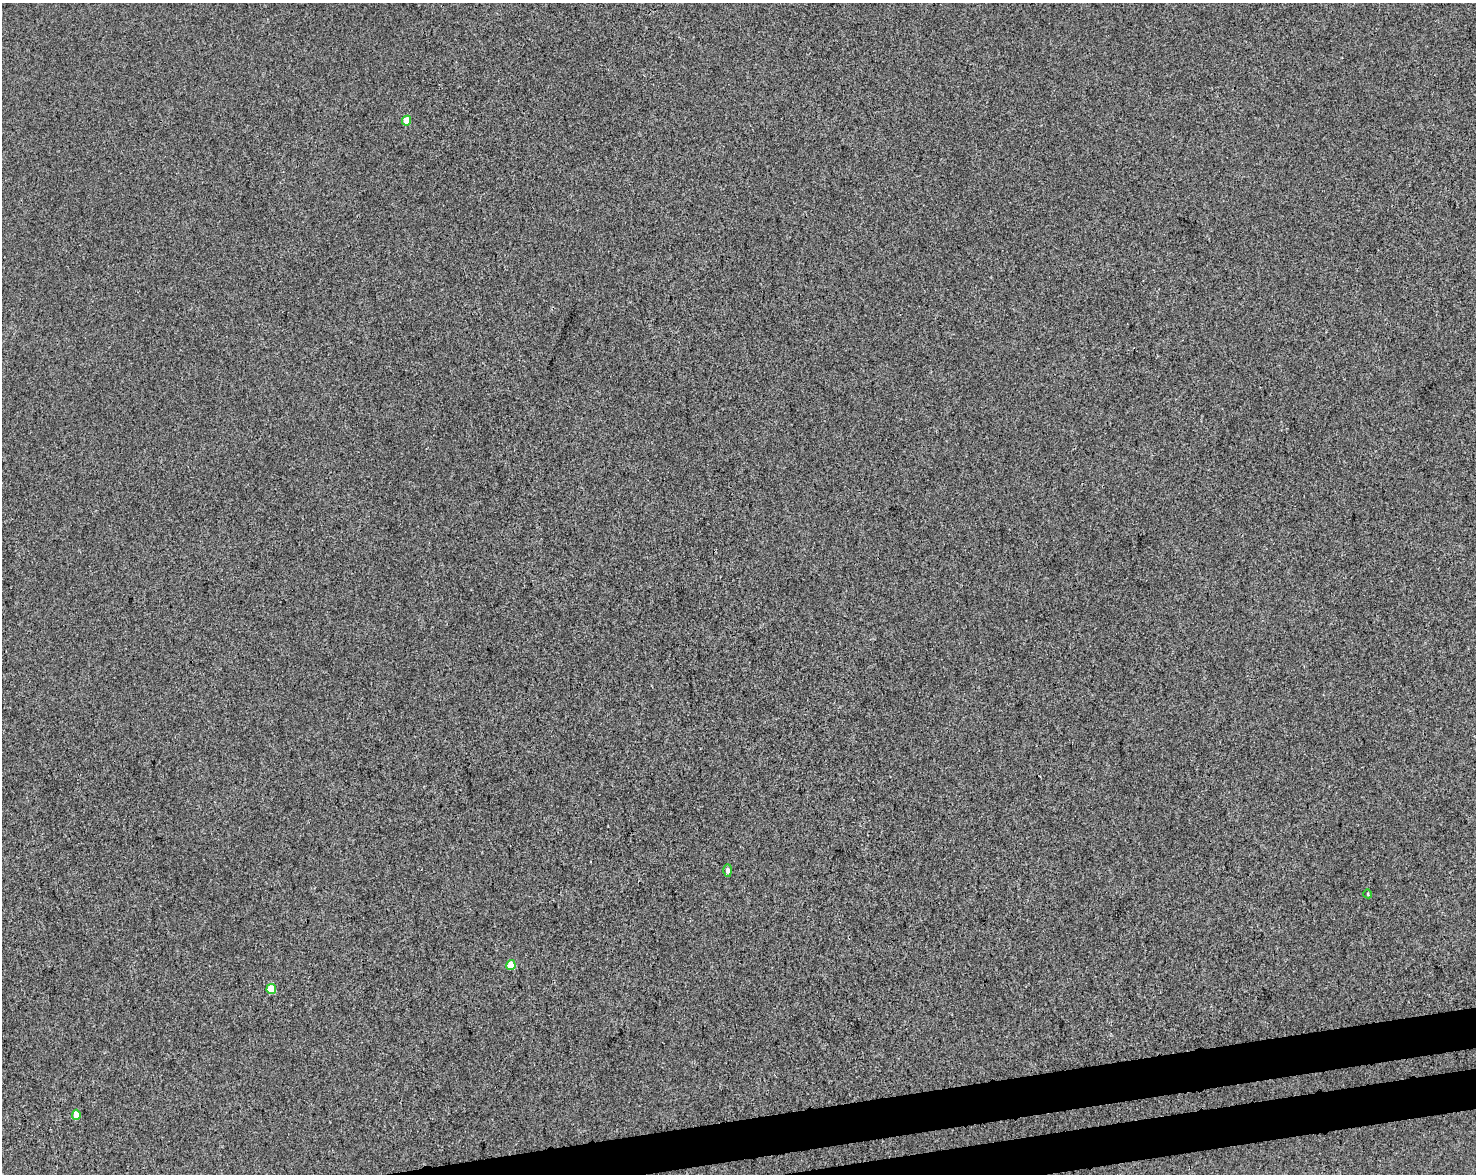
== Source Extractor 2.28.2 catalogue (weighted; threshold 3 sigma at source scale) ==
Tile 5 of 3 x 4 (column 2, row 2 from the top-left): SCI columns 1543-3016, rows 2401-3572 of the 4515 x 4801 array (HDU 1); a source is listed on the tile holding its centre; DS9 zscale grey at full resolution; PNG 1478 x 1176 px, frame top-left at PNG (2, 3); each listed source drawn as its Kron ellipse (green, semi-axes under 4 px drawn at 4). Shown black and unused: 4% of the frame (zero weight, under 3 of 4 exposures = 5% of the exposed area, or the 3 px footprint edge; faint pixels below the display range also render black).
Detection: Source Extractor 2.28.2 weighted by HDU 2 'WHT'; one run over the whole footprint, this tile lists its part. Background 3.77e-04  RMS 0.0047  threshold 0.0212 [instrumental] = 3 sigma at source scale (4.5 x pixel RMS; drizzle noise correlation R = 1.50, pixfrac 1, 0.0396/0.0396 arcsec/px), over >= 5 px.
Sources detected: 6; all 6 listed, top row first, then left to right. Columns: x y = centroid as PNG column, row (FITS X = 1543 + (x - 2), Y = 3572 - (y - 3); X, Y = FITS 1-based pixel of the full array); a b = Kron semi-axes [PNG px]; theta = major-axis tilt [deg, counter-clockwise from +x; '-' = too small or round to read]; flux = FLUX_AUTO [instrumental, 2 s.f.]
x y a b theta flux
406 121 5 4 - 5.7
728 870 6 4 90 1.4
1368 894 4 3 - 0.44
511 965 5 4 - 9.1
271 989 5 4 - 11
76 1115 5 4 - 4.7